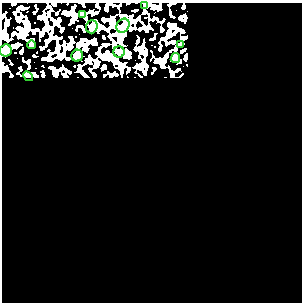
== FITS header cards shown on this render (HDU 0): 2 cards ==
NAXIS1  =                  300
NAXIS2  =                  300

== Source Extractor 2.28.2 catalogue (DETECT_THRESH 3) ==
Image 300 x 300 px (HDU 0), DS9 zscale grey, 1 PNG px = 1 image px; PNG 304 x 304 px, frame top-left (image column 1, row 300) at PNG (2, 3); each listed source drawn as its Kron ellipse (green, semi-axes under 4 px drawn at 4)
Background 0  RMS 0.32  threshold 0.972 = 3 sigma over >= 5 px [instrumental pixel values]
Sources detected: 11; all 11 listed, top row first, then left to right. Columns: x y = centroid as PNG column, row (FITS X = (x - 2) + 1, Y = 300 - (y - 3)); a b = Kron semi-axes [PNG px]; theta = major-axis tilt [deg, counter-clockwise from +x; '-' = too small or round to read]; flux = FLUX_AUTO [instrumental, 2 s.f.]
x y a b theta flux
145 6 4 3 - 20
83 14 4 3 - 31
123 26 7 6 - 59
92 27 6 5 - 110
32 45 4 3 - 23
180 45 3 3 - 26
6 50 6 6 - 680
119 52 5 5 - 33
77 56 6 5 - 610
175 58 5 4 - 130
28 76 5 4 - 24
At the frame edge (FLAGS 8, measured only in part): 1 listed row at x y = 6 50